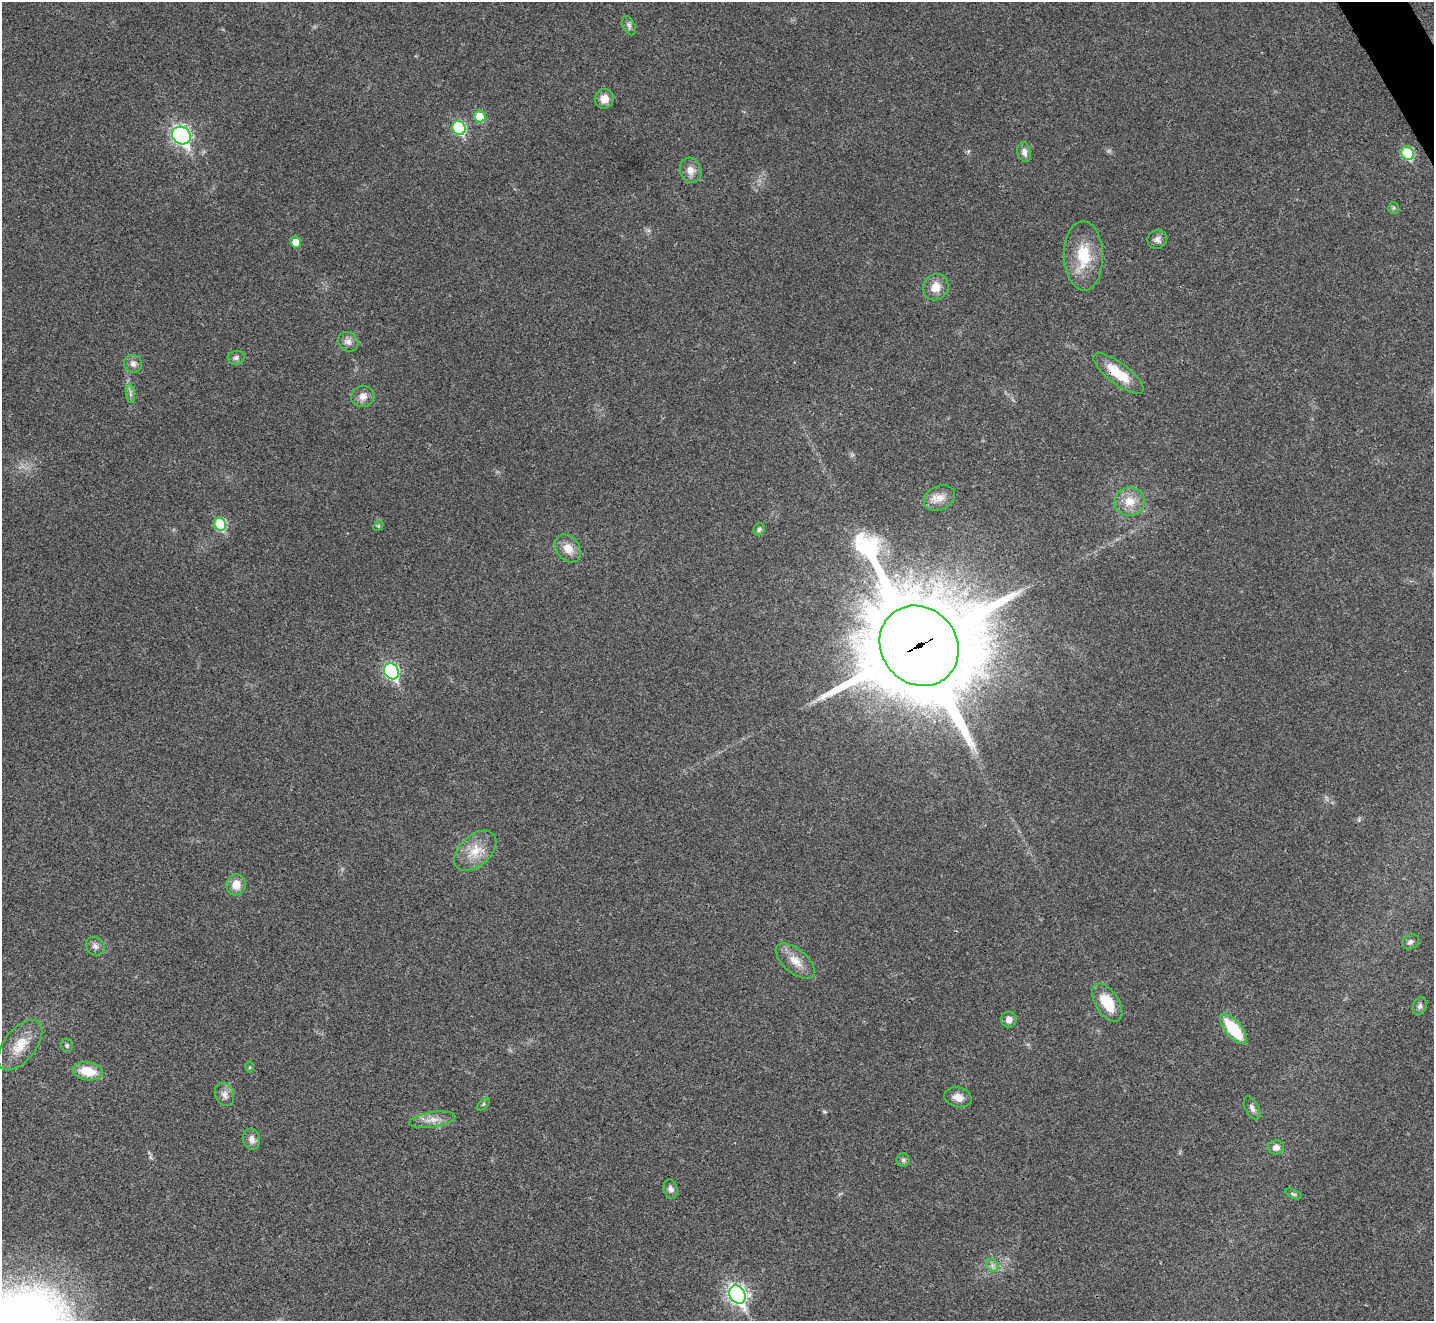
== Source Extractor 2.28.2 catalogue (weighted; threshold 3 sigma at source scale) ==
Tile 10 of 4 x 4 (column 2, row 3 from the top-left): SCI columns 1438-2869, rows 1610-2928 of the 5735 x 5724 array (HDU 1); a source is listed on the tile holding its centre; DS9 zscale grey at full resolution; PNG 1436 x 1323 px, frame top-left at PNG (2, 2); each listed source drawn as its Kron ellipse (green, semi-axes under 4 px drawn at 4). Shown black and unused: <1% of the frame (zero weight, under 3 of 4 exposures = <1% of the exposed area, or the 3 px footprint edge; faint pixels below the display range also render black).
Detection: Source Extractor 2.28.2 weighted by HDU 2 'WHT'; one run over the whole footprint, this tile lists its part. Background 0.0205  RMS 0.0043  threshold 0.0191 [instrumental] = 3 sigma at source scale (4.5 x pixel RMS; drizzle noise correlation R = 1.50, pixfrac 1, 0.05/0.05 arcsec/px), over >= 5 px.
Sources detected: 52; all 52 listed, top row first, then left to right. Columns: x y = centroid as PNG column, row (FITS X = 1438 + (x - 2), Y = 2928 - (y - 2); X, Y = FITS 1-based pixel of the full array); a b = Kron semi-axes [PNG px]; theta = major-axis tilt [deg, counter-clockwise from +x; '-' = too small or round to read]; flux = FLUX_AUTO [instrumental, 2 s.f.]
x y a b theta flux
629 26 10 6 -64 1.4
604 99 10 9 - 4.4
480 117 6 5 - 12
459 128 7 6 - 38
181 136 10 8 -36 130
1024 152 10 6 -78 2.3
1407 153 7 6 - 25
691 170 13 10 -74 3.7
1394 208 6 5 - 0.72
1157 239 10 9 - 2
296 242 5 5 - 5.8
1083 256 34 19 -88 16
936 287 13 12 - 5.4
348 342 10 9 - 2.3
236 358 8 7 - 1.3
133 364 9 8 - 2
1118 374 30 10 -37 12
130 394 9 4 -82 1.3
363 396 11 10 - 3.2
939 498 16 12 24 4.6
1130 502 15 14 - 6.9
220 524 6 5 - 26
378 526 5 4 - 0.51
759 529 6 5 - 0.8
568 548 15 11 -52 5.1
919 646 42 37 -49 9100
391 671 8 7 - 72
475 851 25 15 41 9.3
236 885 10 9 - 5.2
1410 942 9 7 30 1.5
95 946 10 8 -40 1.8
795 961 23 11 -40 6.1
1107 1003 21 11 -58 12
1420 1006 9 6 70 1.4
1009 1019 8 7 - 2.6
1233 1029 18 8 -50 20
20 1045 30 16 51 10
67 1045 7 6 - 0.85
249 1067 6 4 89 0.49
88 1071 15 9 -9 10
225 1094 12 9 -66 2.6
958 1097 14 10 -14 3.7
483 1104 8 3 45 0.56
1252 1108 13 6 -62 1.8
432 1120 23 7 9 4.2
251 1139 11 8 -77 2.8
1276 1147 8 7 - 2.5
903 1160 6 6 - 0.95
671 1189 10 7 -75 1.8
1293 1194 8 4 -24 0.75
992 1265 7 5 -46 1.3
737 1294 9 7 -58 160
Overlapping masked pixels (flux is a lower limit): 2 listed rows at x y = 1118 374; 919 646